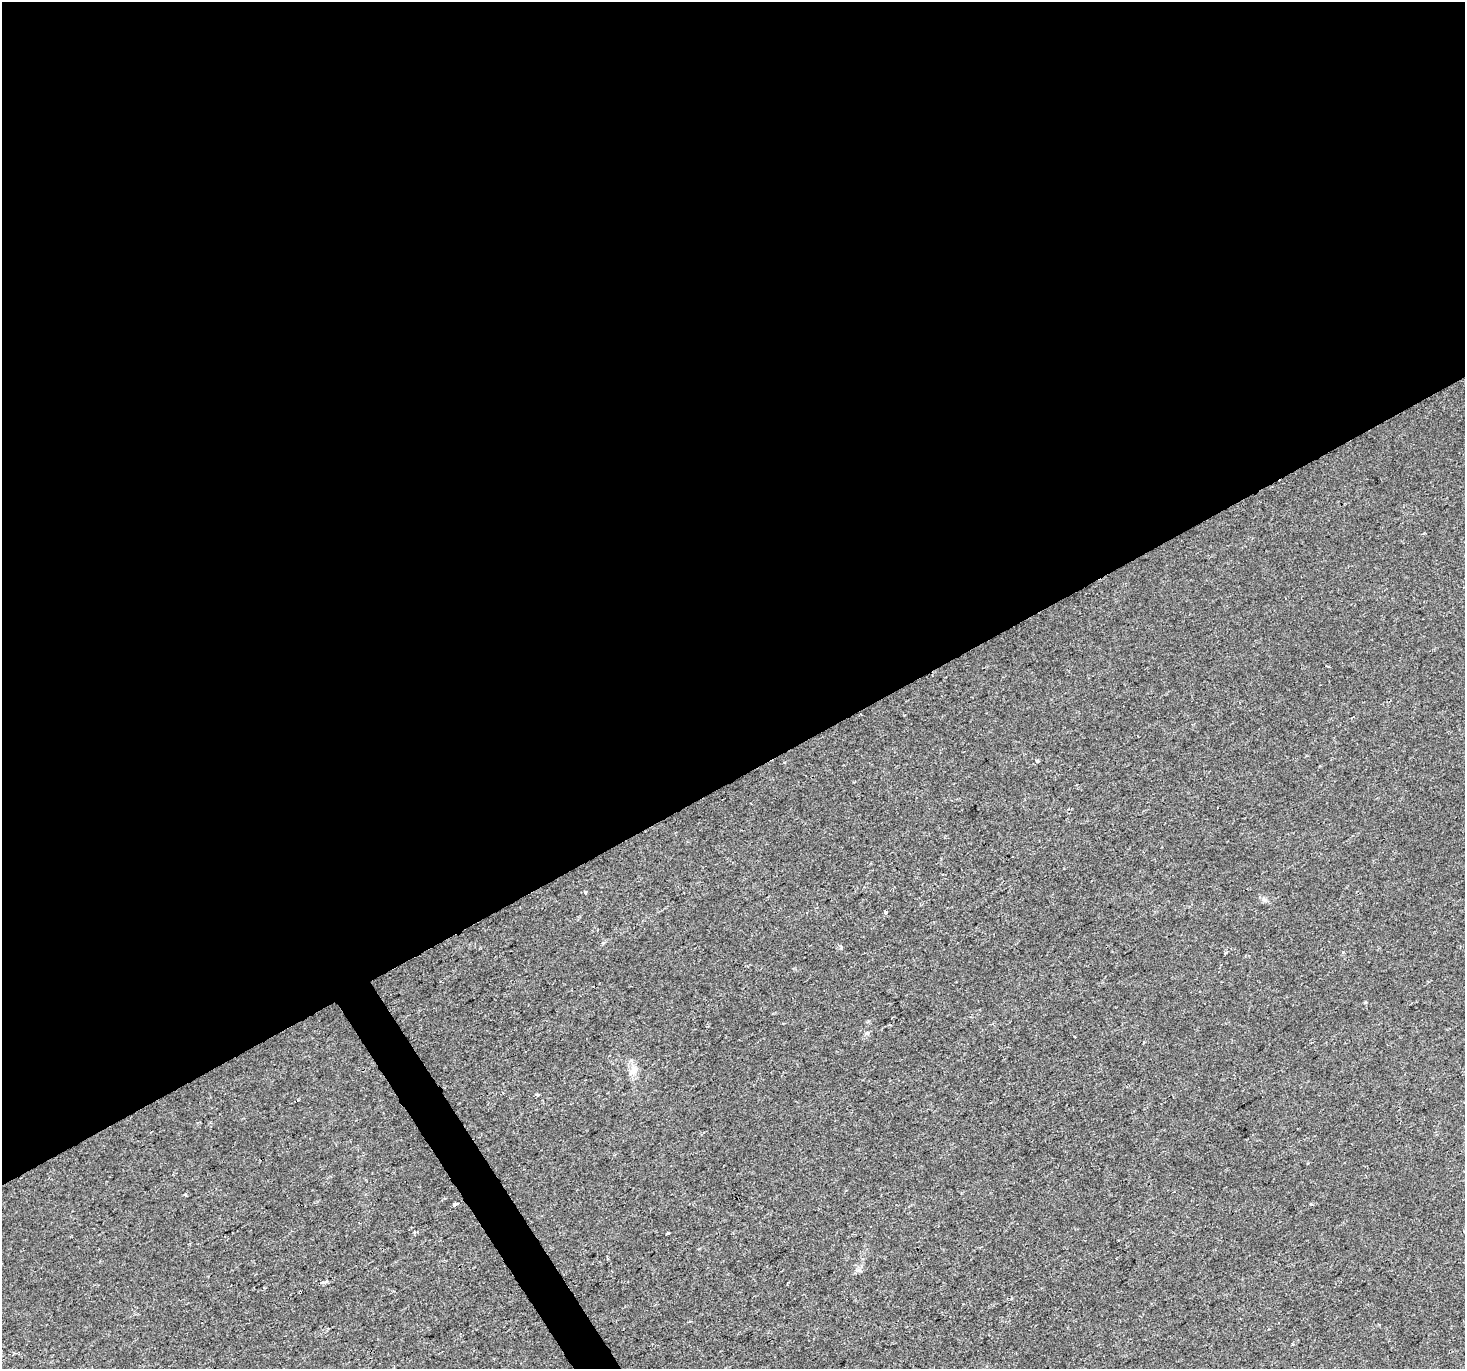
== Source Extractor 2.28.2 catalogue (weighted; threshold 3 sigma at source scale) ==
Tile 2 of 4 x 4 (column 2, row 1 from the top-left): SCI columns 1464-2926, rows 4215-5581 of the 5854 x 5755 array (HDU 1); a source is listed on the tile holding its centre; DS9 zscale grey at full resolution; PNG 1467 x 1371 px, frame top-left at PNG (2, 2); no overlay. Shown black and unused: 58% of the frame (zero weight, under 2 of 3 exposures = <1% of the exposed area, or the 3 px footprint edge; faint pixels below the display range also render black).
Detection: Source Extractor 2.28.2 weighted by HDU 2 'WHT'; one run over the whole footprint, this tile lists its part. Background 0.004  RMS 0.0027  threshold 0.012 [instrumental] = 3 sigma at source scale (4.5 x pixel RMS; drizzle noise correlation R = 1.50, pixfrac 1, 0.0396/0.0396 arcsec/px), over >= 5 px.
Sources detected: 15; all 15 listed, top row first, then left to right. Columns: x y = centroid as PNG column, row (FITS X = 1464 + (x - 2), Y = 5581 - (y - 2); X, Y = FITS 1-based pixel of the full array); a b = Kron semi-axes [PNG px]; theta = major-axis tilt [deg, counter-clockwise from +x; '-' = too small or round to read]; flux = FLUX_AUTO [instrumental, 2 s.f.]
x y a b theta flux
1037 761 4 4 - 0.37
585 892 4 3 - 0.68
885 912 4 3 - 1.8
1225 952 3 3 - 0.5
1343 952 3 3 - 0.67
867 1033 7 5 27 0.66
1144 1042 3 3 - 0.4
633 1071 15 9 61 2.3
454 1204 4 3 - 3.9
414 1232 3 3 - 0.8
668 1233 3 3 - 1.1
323 1283 6 3 0 1.5
264 1287 3 3 - 0.25
300 1292 3 3 - 0.61
1379 1324 3 3 - 0.26
Overlapping masked pixels (flux is a lower limit): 1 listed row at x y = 300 1292
Unlisted compact peaks at least as high as the median listed source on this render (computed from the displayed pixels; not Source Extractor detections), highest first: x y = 1311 1204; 841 947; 1365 1002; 185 1194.